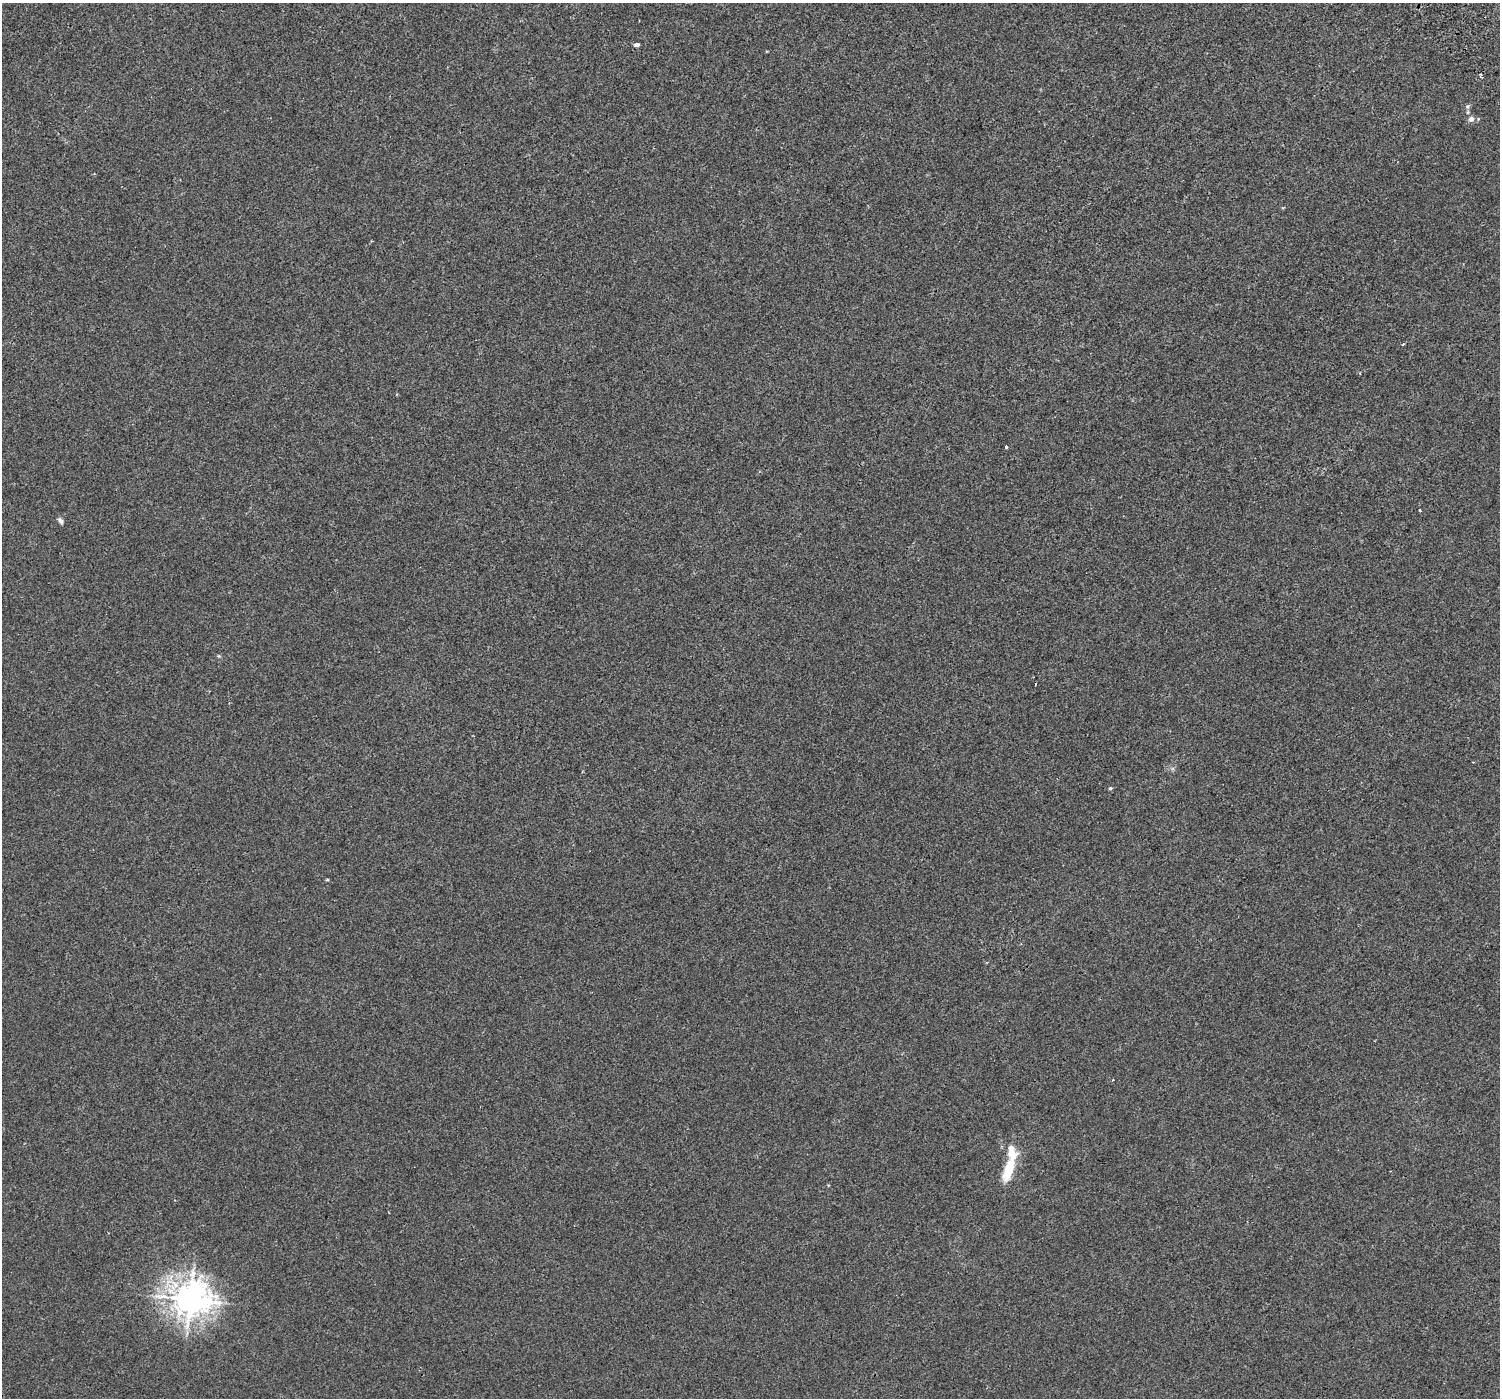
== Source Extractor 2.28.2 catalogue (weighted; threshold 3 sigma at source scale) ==
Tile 10 of 4 x 4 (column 2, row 3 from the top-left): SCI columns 1548-3045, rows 1670-3065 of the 6103 x 6064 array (HDU 1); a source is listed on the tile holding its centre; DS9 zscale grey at full resolution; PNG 1502 x 1400 px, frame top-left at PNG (2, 3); no overlay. Shown black and unused: <1% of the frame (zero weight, under 2 of 3 exposures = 3% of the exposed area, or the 3 px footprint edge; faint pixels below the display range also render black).
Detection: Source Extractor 2.28.2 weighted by HDU 2 'WHT'; one run over the whole footprint, this tile lists its part. Background 0.00134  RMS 0.0056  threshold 0.0254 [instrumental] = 3 sigma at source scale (4.5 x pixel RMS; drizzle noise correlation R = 1.50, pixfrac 1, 0.0396/0.0396 arcsec/px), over >= 5 px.
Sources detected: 14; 1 cosmic-ray / hot-pixel residue — not listed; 2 inside a brighter listed object's ellipse — not listed separately; the other 11 listed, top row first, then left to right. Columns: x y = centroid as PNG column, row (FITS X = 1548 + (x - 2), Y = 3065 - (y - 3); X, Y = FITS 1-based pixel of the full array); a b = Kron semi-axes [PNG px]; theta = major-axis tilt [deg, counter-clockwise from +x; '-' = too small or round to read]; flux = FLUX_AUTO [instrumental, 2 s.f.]
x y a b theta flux
637 45 4 3 - 7.6
1467 106 6 6 - 1.1
1471 119 6 6 - 2.6
1403 344 4 3 - 0.68
1006 447 3 3 - 1.2
1420 510 3 2 - 0.51
61 521 8 5 -59 1.6
1110 788 4 4 - 0.86
327 880 5 3 - 0.59
1009 1169 32 10 69 16
190 1299 12 11 - 870